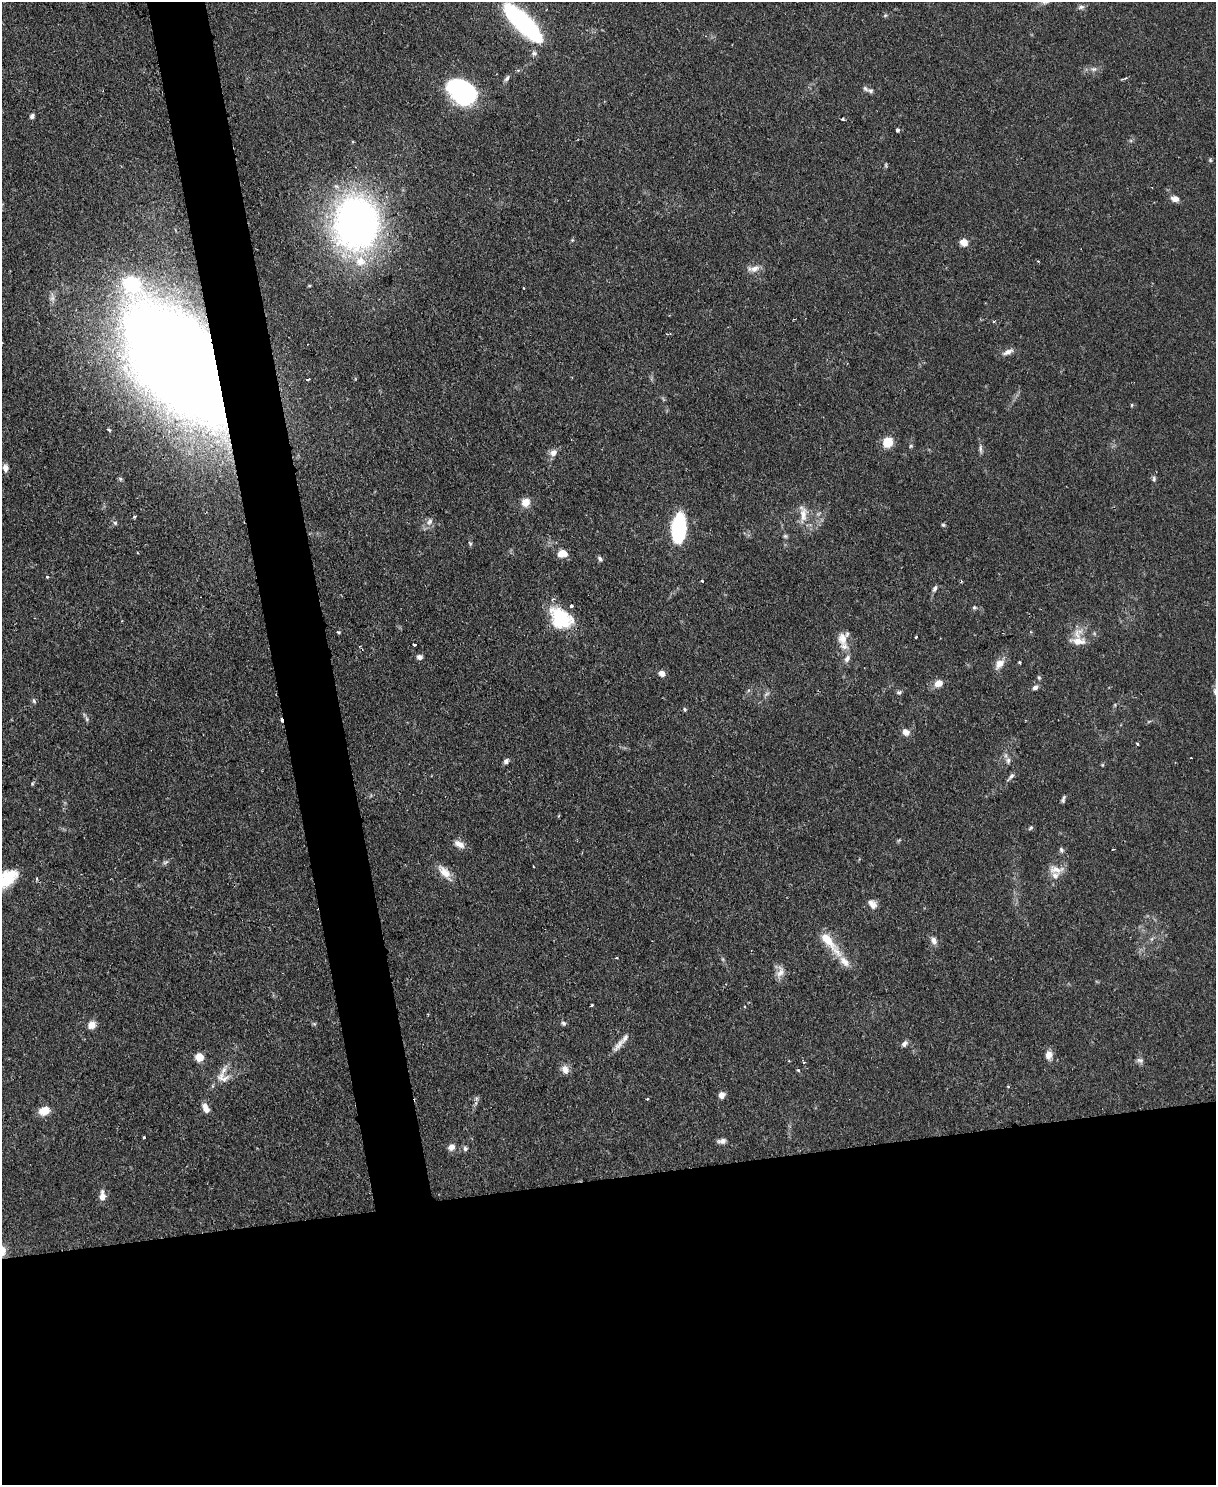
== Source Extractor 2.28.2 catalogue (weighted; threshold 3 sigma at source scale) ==
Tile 11 of 4 x 3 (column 3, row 3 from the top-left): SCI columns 2429-3642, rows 137-1619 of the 4856 x 4838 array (HDU 1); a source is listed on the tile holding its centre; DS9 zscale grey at full resolution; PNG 1218 x 1487 px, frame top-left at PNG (2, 2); no overlay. Shown black and unused: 24% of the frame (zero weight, under 2 of 3 exposures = <1% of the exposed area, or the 3 px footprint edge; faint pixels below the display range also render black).
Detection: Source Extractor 2.28.2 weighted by HDU 2 'WHT'; one run over the whole footprint, this tile lists its part. Background 0.0859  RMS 0.006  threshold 0.0271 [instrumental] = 3 sigma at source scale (4.5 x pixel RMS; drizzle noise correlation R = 1.50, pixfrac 1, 0.05/0.05 arcsec/px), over >= 5 px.
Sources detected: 121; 4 cosmic-ray / hot-pixel residue — not listed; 6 inside a brighter listed object's ellipse — not listed separately; the other 111 listed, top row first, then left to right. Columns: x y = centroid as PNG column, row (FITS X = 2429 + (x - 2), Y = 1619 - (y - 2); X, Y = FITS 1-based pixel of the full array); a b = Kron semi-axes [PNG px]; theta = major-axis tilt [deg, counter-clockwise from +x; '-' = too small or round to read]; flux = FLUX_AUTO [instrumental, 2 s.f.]
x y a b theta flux
1081 7 9 5 14 1.8
885 15 5 5 - 0.89
523 23 44 13 -45 100
534 53 8 7 - 1.8
1094 69 8 6 2 2.1
507 78 9 5 60 1.6
871 91 10 7 -33 2.2
463 93 23 17 -43 130
32 116 6 5 - 1.8
897 130 4 3 - 1.3
1210 160 5 4 - 0.78
886 165 6 4 -90 0.79
1175 199 10 7 -13 3.6
357 223 38 31 90 360
572 240 5 4 - 0.76
964 242 8 7 - 4.9
360 261 15 15 - 12
754 269 17 8 12 4.6
131 284 20 16 -28 37
524 288 3 2 - 0.5
1008 352 16 6 24 3.4
181 364 85 39 -50 2800
308 379 4 2 - 1.4
1132 405 5 3 - 0.62
109 429 4 3 - 1.2
888 442 8 7 - 17
911 446 6 4 46 0.89
980 449 13 5 -88 1.9
553 453 11 9 40 3.5
5 468 7 6 - 3.8
120 479 6 5 - 0.98
1154 479 8 5 -82 1.3
526 502 11 11 - 5.5
803 514 25 9 -88 8
818 514 7 4 19 1.1
134 517 4 4 - 0.8
429 522 11 7 63 3
115 523 6 6 - 1.2
943 525 5 4 - 0.87
679 528 26 12 86 64
785 536 6 5 - 1
470 543 7 4 -65 0.95
562 554 11 8 2 6.6
600 558 7 5 -52 1.4
47 577 4 3 - 0.83
702 581 3 3 - 0.88
935 588 9 5 62 1.7
974 607 7 5 -1 1.1
561 618 27 20 -36 32
339 632 5 4 - 0.75
916 637 3 3 - 0.72
842 639 18 12 -87 7.4
1078 641 23 14 -2 9.1
414 644 3 3 - 2.4
419 657 7 6 - 2.1
847 659 11 7 61 2.7
1020 662 3 3 - 0.77
999 664 15 9 50 5.6
662 673 8 7 - 3
1039 677 6 4 -69 0.92
938 683 10 8 28 5.5
1035 687 7 6 - 2.1
899 692 6 5 - 1.2
766 694 9 4 36 1.5
34 701 7 4 -71 1.2
685 709 6 4 -49 0.99
87 719 6 4 -88 1.1
906 732 8 7 - 4.3
1137 744 4 3 - 0.65
506 761 7 6 - 1.9
1008 761 9 6 88 2.1
1102 765 5 3 - 0.6
1011 776 12 5 49 2
32 783 5 4 - 0.72
1063 799 10 4 78 1.3
1031 828 7 5 41 1
459 844 15 8 -29 4.4
1061 850 7 5 -71 1.5
165 862 10 4 26 1.5
1056 869 21 10 -1 6.3
444 872 23 10 -48 7.6
6 879 25 13 34 23
872 904 13 9 -48 3.8
934 941 10 7 -60 3.2
829 942 45 10 -50 17
617 958 4 3 - 0.75
780 972 16 10 70 4.9
592 1005 3 2 - 1
744 1007 3 3 - 0.65
563 1023 7 5 -33 1.3
314 1024 6 4 -1 0.84
92 1025 10 8 42 4.6
619 1044 22 7 51 4.6
904 1044 8 6 49 2.3
1049 1055 11 9 84 4.3
199 1057 5 5 - 27
1140 1060 10 6 -15 1.9
803 1062 3 3 - 0.94
565 1069 12 9 -67 4.1
798 1070 5 4 - 0.75
223 1078 20 15 -18 8
722 1095 7 6 - 3.7
476 1098 6 4 -72 1.1
647 1099 3 3 - 0.9
205 1108 11 6 -64 4.7
44 1111 11 8 17 9.1
144 1137 3 2 - 0.62
722 1141 11 6 3 2.4
451 1147 9 8 - 3.6
465 1149 7 6 - 1.6
102 1196 11 6 89 4.8
Overlapping masked pixels (flux is a lower limit): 1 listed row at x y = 181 364
Isophote crosses this tile's border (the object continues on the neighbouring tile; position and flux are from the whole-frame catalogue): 1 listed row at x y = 6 879